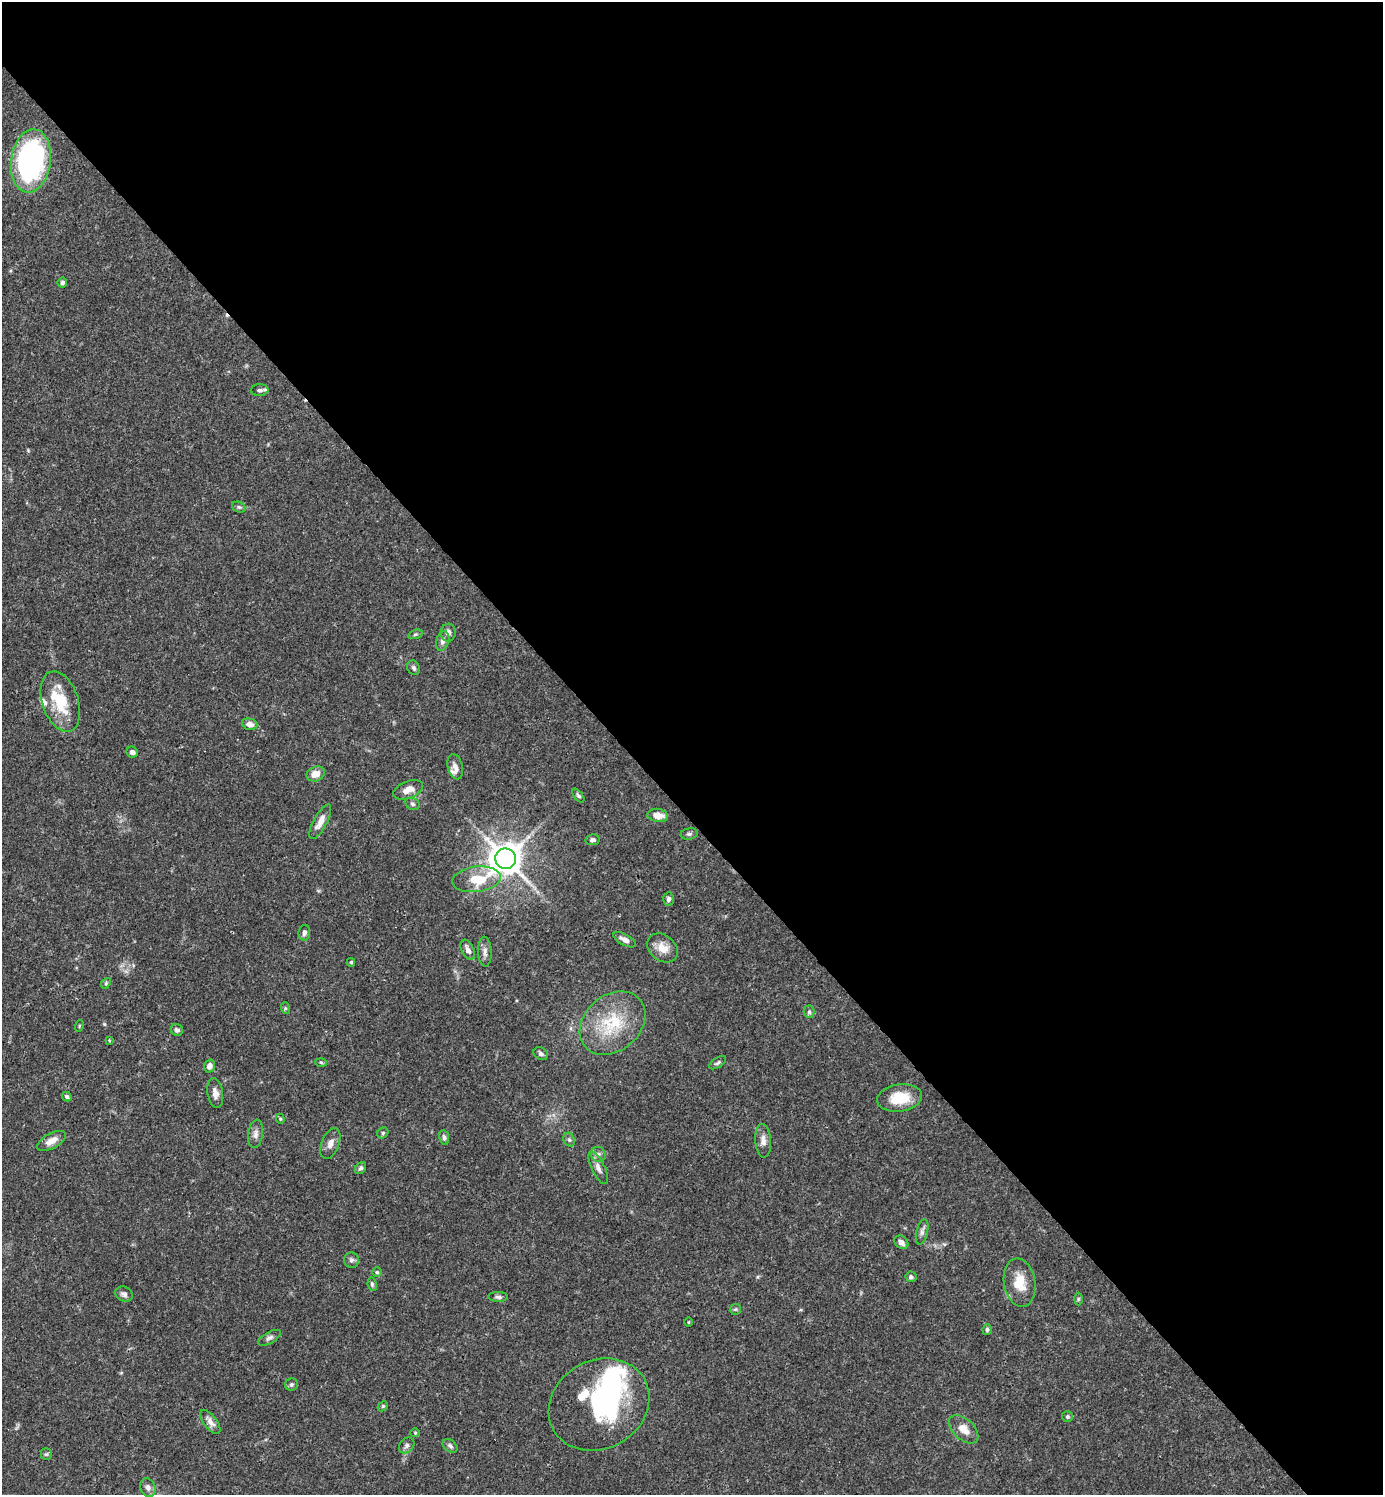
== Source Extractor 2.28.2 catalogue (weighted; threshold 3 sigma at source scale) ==
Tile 8 of 4 x 4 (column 4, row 2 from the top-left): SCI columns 4442-5822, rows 2989-4481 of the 5979 x 5980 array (HDU 1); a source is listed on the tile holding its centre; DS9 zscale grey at full resolution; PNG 1385 x 1497 px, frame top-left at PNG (2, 2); each listed source drawn as its Kron ellipse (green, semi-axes under 4 px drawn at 4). Shown black and unused: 55% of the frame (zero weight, under 3 of 4 exposures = <1% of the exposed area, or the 3 px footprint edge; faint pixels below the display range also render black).
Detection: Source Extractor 2.28.2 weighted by HDU 2 'WHT'; one run over the whole footprint, this tile lists its part. Background 0.0656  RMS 0.0031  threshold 0.0141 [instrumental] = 3 sigma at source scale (4.5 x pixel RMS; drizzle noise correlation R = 1.50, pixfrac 1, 0.05/0.05 arcsec/px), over >= 5 px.
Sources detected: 88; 2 inside a brighter object's white glare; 1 cosmic-ray / hot-pixel residue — neither listed nor drawn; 6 inside a brighter listed object's ellipse — not listed separately; the other 79 listed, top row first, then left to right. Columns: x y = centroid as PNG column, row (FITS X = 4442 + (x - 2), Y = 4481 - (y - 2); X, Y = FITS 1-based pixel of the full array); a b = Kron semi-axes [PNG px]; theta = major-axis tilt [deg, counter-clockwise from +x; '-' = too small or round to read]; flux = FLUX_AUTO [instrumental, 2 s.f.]
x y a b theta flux
31 161 32 20 82 75
62 282 5 4 - 0.78
260 390 9 6 1 0.97
239 507 7 5 -21 0.6
448 633 9 7 82 1.3
415 634 7 4 19 0.6
443 641 10 6 74 1.3
414 668 7 6 - 0.73
60 702 31 18 -71 12
250 724 8 5 -16 1.8
132 752 6 5 - 0.9
455 767 13 7 -76 2
316 774 9 7 23 3.5
408 790 15 8 22 3.1
578 796 8 4 -51 0.6
413 804 7 6 - 0.76
658 815 10 6 -7 3.3
320 822 19 6 61 2.7
689 834 8 5 9 0.71
592 840 7 5 11 1
506 859 10 10 - 540
476 879 24 12 7 9.4
668 899 7 5 85 0.95
304 933 8 5 82 1
625 940 12 5 -28 2
662 948 16 12 -39 4.1
468 950 11 6 -65 1.6
485 952 15 6 -88 1.6
351 962 4 4 - 0.34
106 983 6 4 49 0.47
285 1008 6 4 -72 0.42
809 1012 6 5 - 0.59
612 1023 36 27 41 17
79 1026 5 3 - 0.3
177 1030 6 5 - 0.86
109 1040 4 3 - 0.33
541 1054 8 5 -28 0.81
321 1062 6 4 -2 0.42
718 1063 9 4 33 0.67
209 1066 6 5 - 1.5
215 1093 15 7 -81 2
67 1097 5 4 - 0.67
900 1098 23 13 8 9.4
280 1119 5 4 - 0.41
383 1133 6 5 - 0.5
256 1134 14 7 83 1.6
444 1137 7 5 -81 0.78
569 1140 7 5 -68 0.67
52 1141 16 7 29 2.9
763 1141 17 8 -86 2.1
330 1143 16 8 68 2.1
598 1154 8 7 - 1.1
360 1168 7 4 48 0.65
598 1168 18 6 -65 1.9
922 1232 13 5 76 1.3
901 1242 8 6 -43 1.5
351 1260 8 7 - 0.94
377 1272 5 5 - 0.49
911 1277 5 5 - 0.83
1020 1283 24 15 -80 7
372 1284 7 4 -81 0.57
124 1294 9 7 -26 1.2
498 1297 10 5 -2 0.84
1078 1299 6 4 88 0.46
735 1309 6 5 - 0.5
689 1322 4 3 - 0.24
987 1330 5 4 - 0.61
269 1338 12 5 30 1.1
291 1385 6 6 - 0.6
599 1405 52 44 30 40
383 1406 6 4 44 0.4
1067 1417 5 5 - 0.59
210 1422 14 6 -53 2
964 1429 17 10 -43 3.7
415 1433 4 4 - 0.34
407 1446 9 7 47 0.96
450 1446 8 5 -38 0.87
46 1454 6 6 - 0.49
148 1487 9 7 -66 1.5